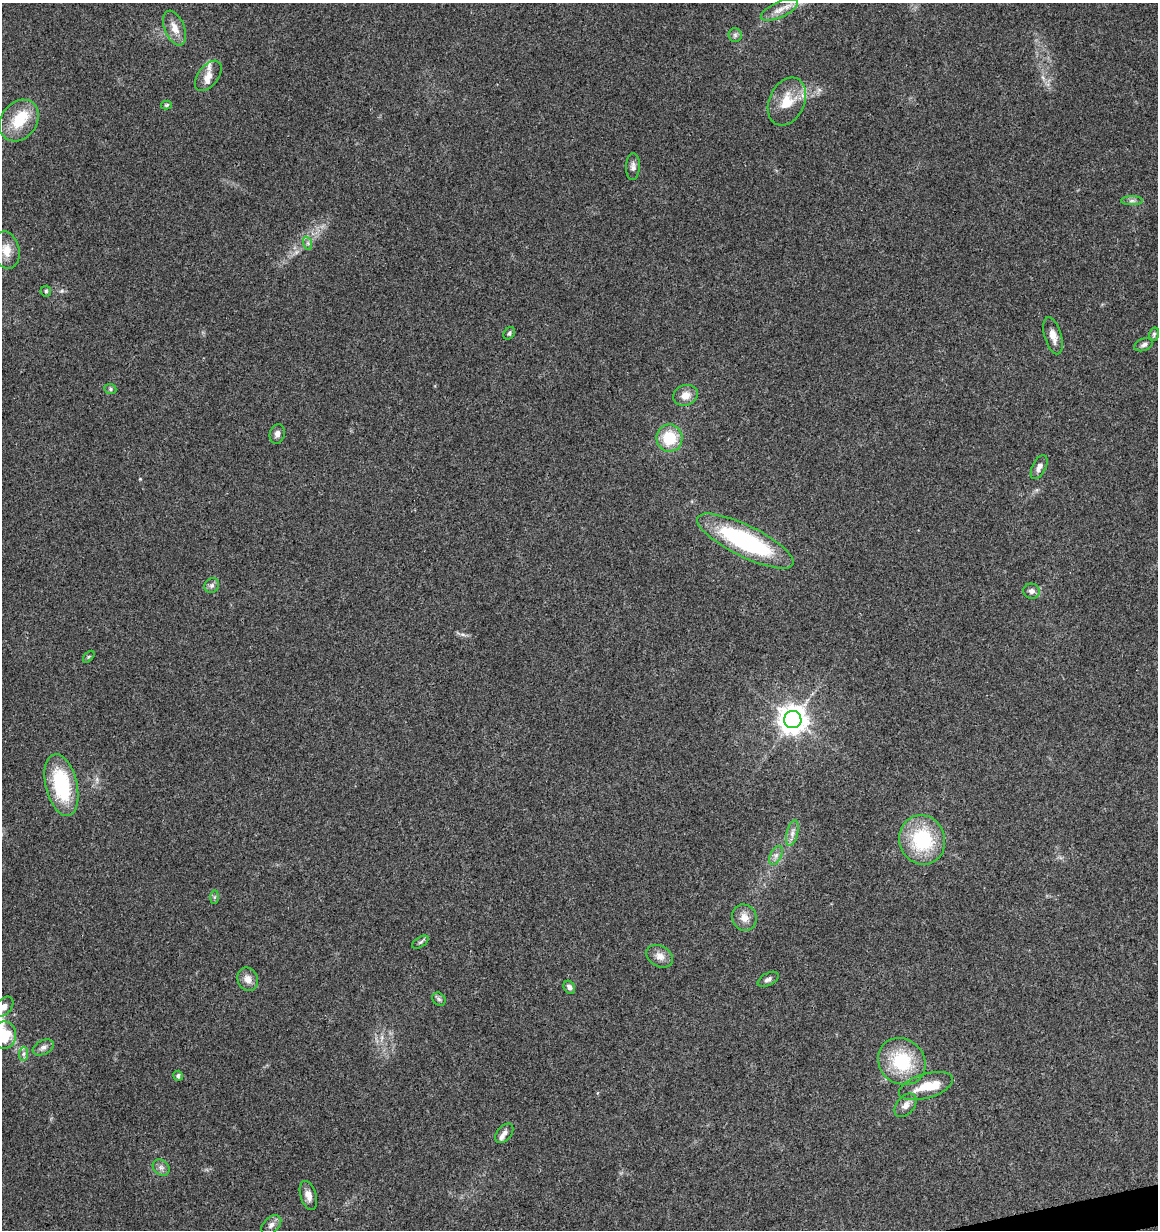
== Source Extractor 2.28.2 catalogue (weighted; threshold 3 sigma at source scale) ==
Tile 6 of 4 x 4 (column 2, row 2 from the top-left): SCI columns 1200-2355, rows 2518-3745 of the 4760 x 5028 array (HDU 1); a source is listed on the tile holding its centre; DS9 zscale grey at full resolution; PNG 1160 x 1232 px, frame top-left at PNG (2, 3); each listed source drawn as its Kron ellipse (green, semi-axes under 4 px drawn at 4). Shown black and unused: <1% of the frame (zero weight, under 3 of 4 exposures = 5% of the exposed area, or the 3 px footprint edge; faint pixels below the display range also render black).
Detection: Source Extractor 2.28.2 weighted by HDU 2 'WHT'; one run over the whole footprint, this tile lists its part. Background 0.043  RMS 0.0036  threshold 0.016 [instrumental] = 3 sigma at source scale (4.5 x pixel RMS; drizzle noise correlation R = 1.50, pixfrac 1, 0.0396/0.0396 arcsec/px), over >= 5 px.
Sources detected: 56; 2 inside a brighter object's white glare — neither listed nor drawn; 4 inside a brighter listed object's ellipse — not listed separately; the other 50 listed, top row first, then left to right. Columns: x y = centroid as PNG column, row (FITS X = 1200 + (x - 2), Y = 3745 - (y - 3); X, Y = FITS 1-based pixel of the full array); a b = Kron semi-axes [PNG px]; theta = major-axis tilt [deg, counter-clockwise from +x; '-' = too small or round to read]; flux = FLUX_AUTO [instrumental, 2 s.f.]
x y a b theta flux
779 10 20 8 25 3.7
175 28 18 10 -67 4
735 35 7 6 - 0.97
208 76 17 10 52 3.7
787 101 25 17 65 9.4
166 105 5 4 - 0.6
19 121 22 17 53 11
633 167 13 7 87 1.6
1132 201 11 4 0 1.1
307 243 7 4 -70 0.76
6 250 19 13 -78 5
46 291 5 5 - 0.63
509 333 7 5 52 0.71
1154 334 7 5 74 0.66
1053 336 19 8 -74 3.3
1144 345 10 6 23 1.2
110 389 6 5 - 0.62
685 395 12 10 19 3.5
277 434 10 7 74 1.7
669 438 13 13 - 13
1039 467 13 6 63 2.1
745 541 53 15 -26 50
212 585 8 7 - 1.2
1032 591 8 7 - 1.6
89 657 7 4 46 0.55
793 720 8 8 - 450
61 785 31 15 -76 26
792 833 13 5 76 1.8
922 840 25 23 -73 26
776 855 10 5 63 1.5
215 897 7 4 89 0.66
744 918 13 12 - 3.6
420 942 9 5 33 0.83
660 956 14 10 -29 3
248 979 12 10 -66 2.8
768 979 11 6 27 1.2
569 987 7 5 -59 1.4
439 999 7 6 - 0.83
4 1007 12 7 47 2.3
4 1035 14 11 83 11
43 1047 11 7 25 1.5
23 1054 7 4 89 0.92
902 1061 25 22 -41 20
178 1076 5 4 - 0.9
926 1086 28 12 17 7.9
906 1105 13 8 49 2.4
504 1133 11 7 49 1.7
161 1167 9 7 -42 1.3
308 1195 15 8 -73 2.6
271 1225 11 7 41 1.8
Isophote crosses this tile's border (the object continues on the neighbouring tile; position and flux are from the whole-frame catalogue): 2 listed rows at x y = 4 1007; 4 1035